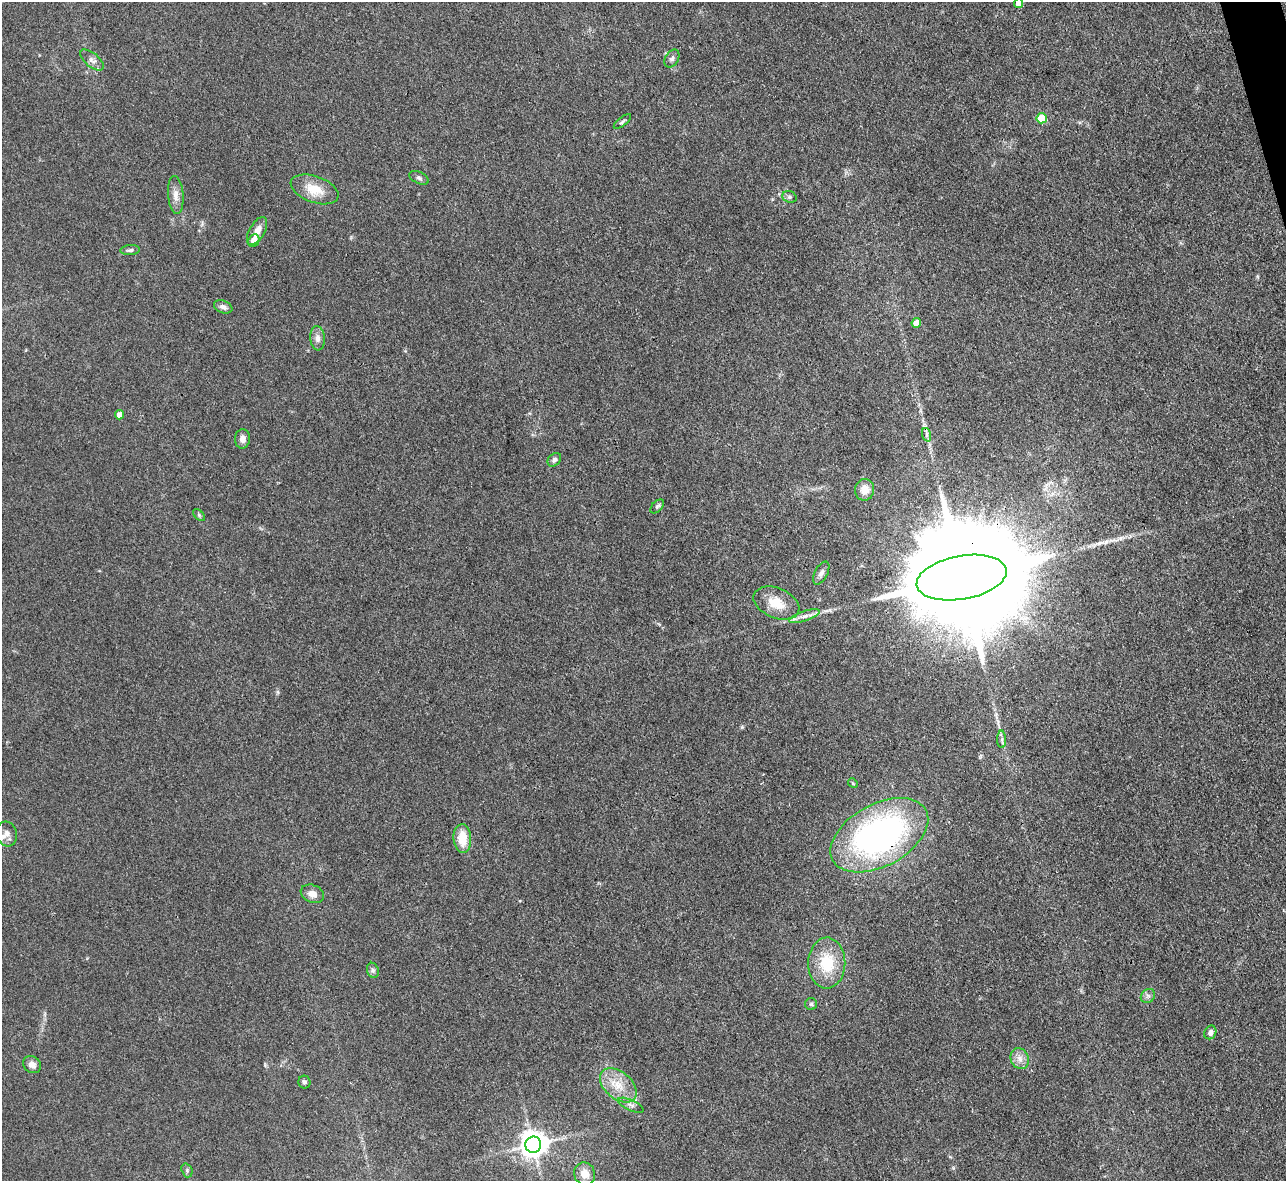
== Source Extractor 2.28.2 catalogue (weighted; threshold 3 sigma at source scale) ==
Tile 10 of 4 x 4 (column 2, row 3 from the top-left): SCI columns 1285-2568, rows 1440-2618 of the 5139 x 5115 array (HDU 1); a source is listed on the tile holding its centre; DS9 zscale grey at full resolution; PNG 1288 x 1183 px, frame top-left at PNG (2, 2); each listed source drawn as its Kron ellipse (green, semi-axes under 4 px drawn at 4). Shown black and unused: <1% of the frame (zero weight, under 3 of 4 exposures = <1% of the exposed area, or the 3 px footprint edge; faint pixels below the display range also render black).
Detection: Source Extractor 2.28.2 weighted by HDU 2 'WHT'; one run over the whole footprint, this tile lists its part. Background 0.059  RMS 0.0053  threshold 0.0241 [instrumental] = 3 sigma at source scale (4.5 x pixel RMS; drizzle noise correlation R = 1.50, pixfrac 1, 0.05/0.05 arcsec/px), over >= 5 px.
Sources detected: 46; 1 cosmic-ray / hot-pixel residue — neither listed nor drawn; the other 45 listed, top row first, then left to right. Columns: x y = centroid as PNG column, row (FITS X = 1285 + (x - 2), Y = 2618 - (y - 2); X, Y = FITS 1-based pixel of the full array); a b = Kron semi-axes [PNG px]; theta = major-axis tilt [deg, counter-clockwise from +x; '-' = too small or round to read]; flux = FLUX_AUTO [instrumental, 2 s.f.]
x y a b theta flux
1018 3 5 4 - 3.8
672 59 9 6 61 1.9
92 60 14 7 -39 2.6
1042 118 5 5 - 18
622 122 10 3 38 0.98
419 178 10 5 -26 1.4
315 189 25 13 -20 11
176 195 19 7 -85 4.4
789 197 7 5 -20 1.3
257 231 15 7 61 4.8
254 241 6 5 - 5.2
130 250 9 5 4 1.2
223 307 9 6 -21 2.1
916 323 5 4 - 7.5
318 338 12 7 -84 3
120 415 4 4 - 4.4
927 435 7 4 -72 1.3
242 439 9 7 86 2.8
554 460 7 5 47 1.6
865 490 11 9 81 6.4
657 506 8 5 45 1.2
199 515 7 4 -46 0.87
821 573 12 6 62 2.1
962 578 46 21 10 30000
776 603 24 15 -23 12
805 616 16 5 18 3.2
1002 739 9 4 -89 1.3
853 783 5 4 - 0.6
7 834 12 10 -74 4
879 835 53 31 29 170
462 838 14 9 -86 11
312 894 12 8 -23 4.5
827 963 25 18 89 20
373 970 8 6 -69 1.4
1148 996 8 6 44 1.7
811 1004 6 6 - 1.1
1210 1032 7 6 - 2.4
1020 1059 11 9 -66 3.9
32 1065 9 8 - 3.4
304 1082 6 6 - 1.2
618 1085 21 13 -40 11
631 1105 14 5 -25 2.1
533 1145 8 8 - 670
187 1170 7 5 -71 1.1
585 1174 11 10 - 5.6
Overlapping masked pixels (flux is a lower limit): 2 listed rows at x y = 962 578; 879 835
Isophote crosses this tile's border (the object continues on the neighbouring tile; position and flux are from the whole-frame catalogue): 1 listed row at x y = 1018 3